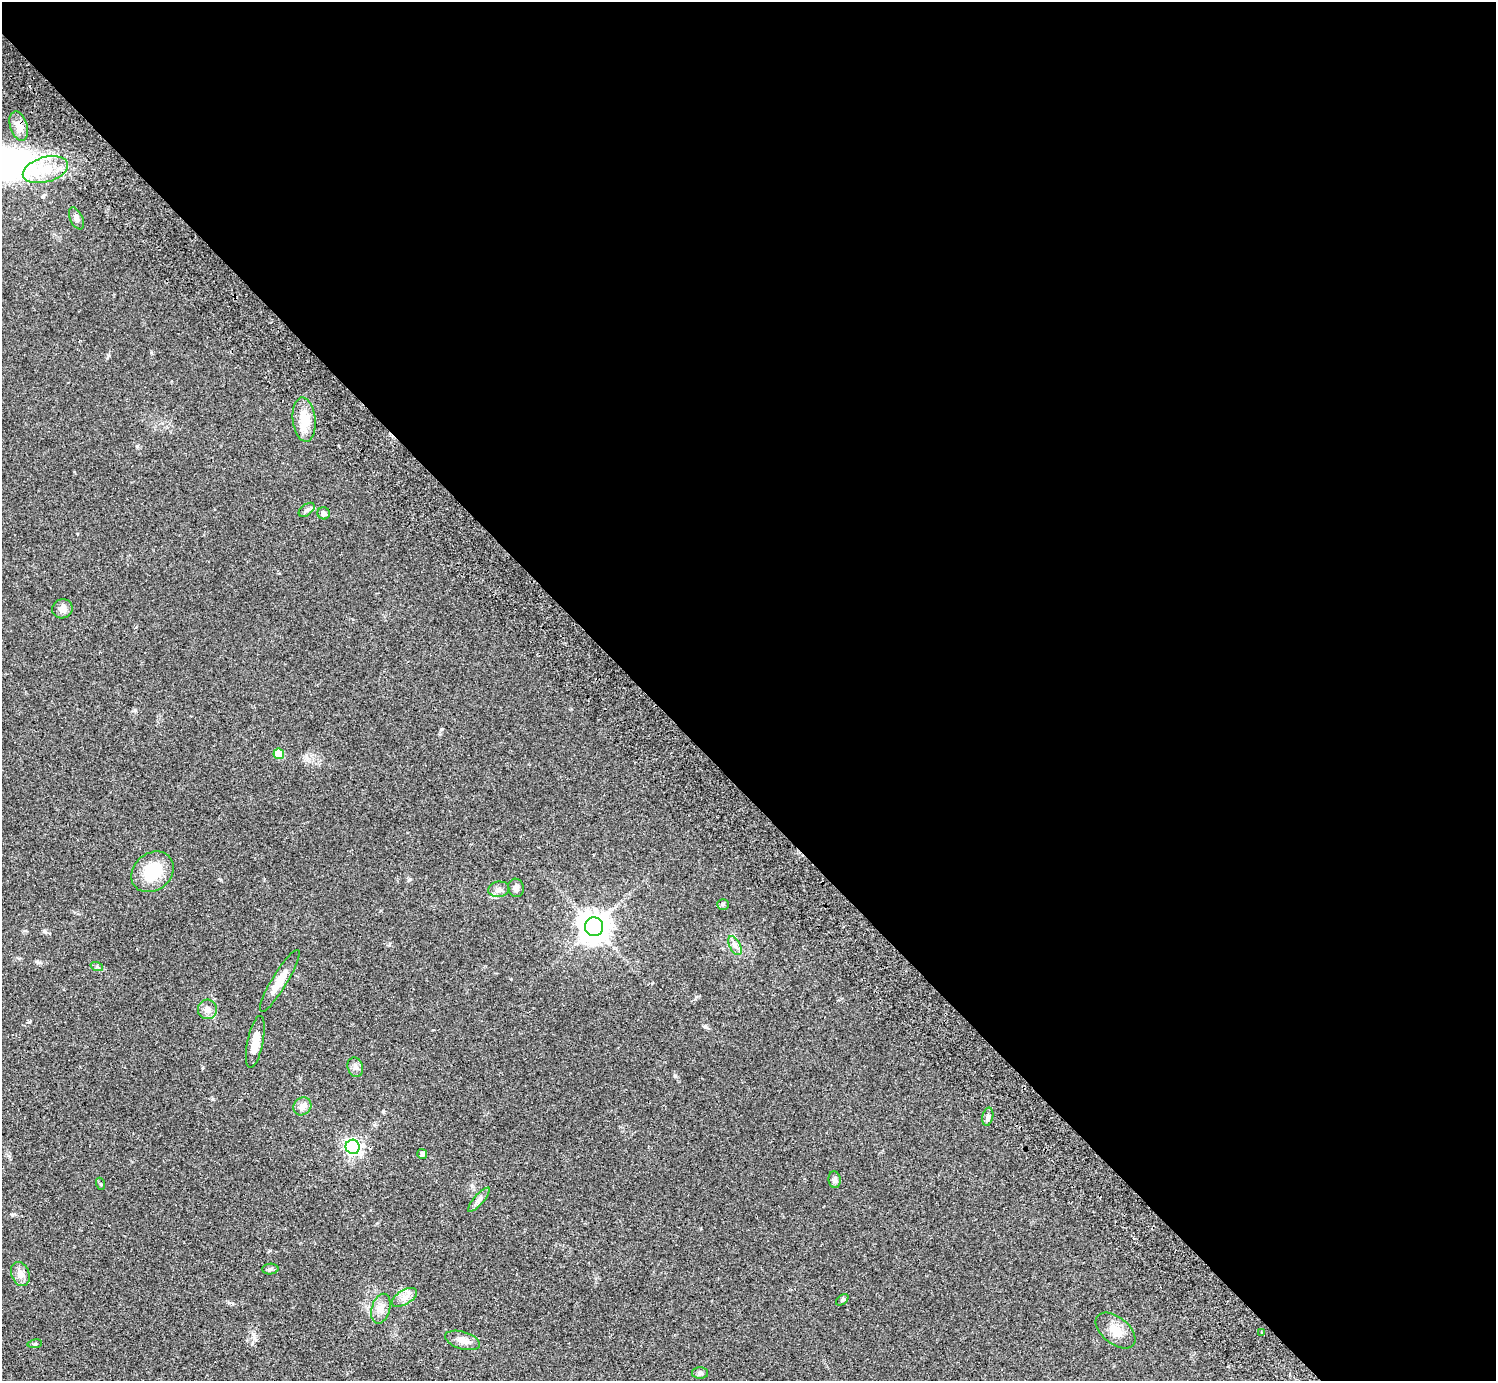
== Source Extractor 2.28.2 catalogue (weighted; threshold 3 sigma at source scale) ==
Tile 8 of 4 x 4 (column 4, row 2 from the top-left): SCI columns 4532-6025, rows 3103-4481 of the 6070 x 6064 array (HDU 1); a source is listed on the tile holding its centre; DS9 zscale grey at full resolution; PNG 1498 x 1383 px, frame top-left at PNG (2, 2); each listed source drawn as its Kron ellipse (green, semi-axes under 4 px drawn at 4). Shown black and unused: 57% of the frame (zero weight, under 2 of 3 exposures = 3% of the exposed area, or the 3 px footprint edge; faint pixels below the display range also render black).
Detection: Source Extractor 2.28.2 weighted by HDU 2 'WHT'; one run over the whole footprint, this tile lists its part. Background 0.061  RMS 0.0072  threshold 0.0325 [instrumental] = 3 sigma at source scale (4.5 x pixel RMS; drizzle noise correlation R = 1.50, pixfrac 1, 0.05/0.05 arcsec/px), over >= 5 px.
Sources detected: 36; all 36 listed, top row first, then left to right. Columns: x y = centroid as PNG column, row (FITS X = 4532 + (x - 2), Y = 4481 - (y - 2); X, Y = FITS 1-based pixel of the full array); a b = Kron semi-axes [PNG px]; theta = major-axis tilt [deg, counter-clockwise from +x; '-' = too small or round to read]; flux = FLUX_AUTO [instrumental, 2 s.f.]
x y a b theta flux
19 126 15 8 -73 7
45 170 23 12 16 17
76 218 12 6 -65 2.3
304 420 22 11 -83 15
307 510 9 5 38 1.9
324 513 6 6 - 2
62 609 10 9 - 4
279 754 5 5 - 15
152 872 23 18 40 26
516 888 9 8 - 2.5
499 889 10 7 9 3.1
723 904 6 5 - 1.1
594 927 9 9 - 1000
735 946 10 5 -63 2.8
97 967 6 4 -19 1.1
280 981 36 7 59 11
207 1009 10 9 - 4.4
255 1042 26 8 79 8.7
355 1067 10 7 -71 2.9
302 1106 9 8 - 4.3
988 1117 9 5 78 2.2
353 1147 7 7 - 220
422 1154 5 5 - 2.3
835 1180 8 6 -82 2.2
101 1184 6 3 -71 0.79
479 1200 15 5 49 3
270 1269 8 5 2 1.7
20 1274 12 9 -68 5
404 1297 14 7 31 4.4
842 1300 7 4 41 1.1
381 1309 15 9 74 5.7
1116 1330 23 13 -39 10
1262 1333 3 3 - 1.3
463 1340 18 8 -17 6
35 1344 7 3 8 0.93
700 1373 8 5 0 1.7
Overlapping masked pixels (flux is a lower limit): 1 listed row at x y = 19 126
Unlisted compact peaks at least as high as the median listed source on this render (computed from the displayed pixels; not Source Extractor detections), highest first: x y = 675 1076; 29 1022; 705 1027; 44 931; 108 355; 213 1099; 229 1303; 221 880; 383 1111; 410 879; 151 352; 135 710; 696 997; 37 961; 253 1334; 389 945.